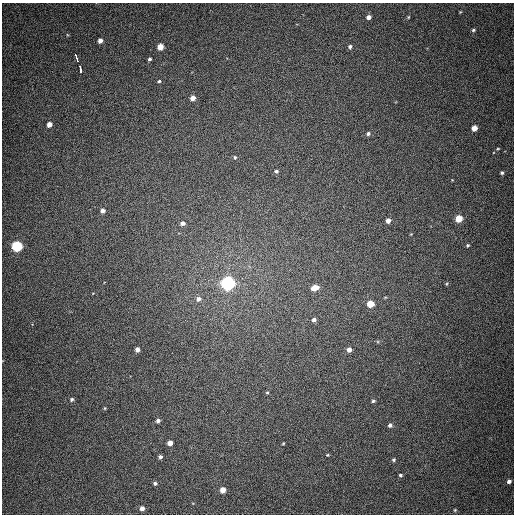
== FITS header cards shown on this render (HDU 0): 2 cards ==
NAXIS1  =                  512
NAXIS2  =                  512

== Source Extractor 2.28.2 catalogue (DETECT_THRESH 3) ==
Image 512 x 512 px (HDU 0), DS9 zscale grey, 1 PNG px = 1 image px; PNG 516 x 516 px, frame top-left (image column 1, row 512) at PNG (2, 3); no overlay
Background 394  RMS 9.9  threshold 29.7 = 3 sigma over >= 5 px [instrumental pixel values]
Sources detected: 50; all 50 listed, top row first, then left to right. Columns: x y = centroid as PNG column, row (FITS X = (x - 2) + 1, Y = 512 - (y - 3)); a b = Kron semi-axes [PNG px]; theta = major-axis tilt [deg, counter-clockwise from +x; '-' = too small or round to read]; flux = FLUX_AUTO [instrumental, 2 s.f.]
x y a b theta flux
460 12 4 3 - 520
369 17 5 4 - 3000
408 17 5 3 - 580
473 30 5 4 - 1100
100 41 4 4 - 3400
160 47 5 4 - 9400
350 47 5 5 - 1600
77 58 7 3 -70 17000
149 59 3 3 - 1300
80 69 7 3 -77 10000
159 81 4 3 - 870
193 98 4 4 - 4800
49 124 4 4 - 4500
474 128 5 4 - 6600
368 134 5 5 - 1600
498 149 4 3 - 570
235 157 5 4 - 880
276 171 5 4 - 1200
502 173 4 3 - 1100
103 211 4 4 - 3200
459 219 5 5 - 14000
388 221 4 4 - 4000
182 223 5 5 - 2700
468 245 4 4 - 930
17 246 5 5 - 78000
228 283 6 5 - 230000
446 284 5 3 - 590
315 288 7 5 14 8600
198 299 6 6 - 3000
370 304 5 5 - 15000
314 320 4 4 - 2300
137 350 4 4 - 3300
349 350 4 4 - 3800
267 392 4 3 - 690
72 399 4 4 - 1200
373 401 4 4 - 1100
105 408 5 4 - 610
158 421 5 4 - 2100
390 425 5 4 - 1800
170 443 4 4 - 4800
283 443 3 3 - 580
327 455 4 3 - 640
160 457 4 4 - 1800
393 460 4 4 - 1100
400 475 4 4 - 1200
509 481 4 4 - 2000
155 483 5 4 - 1600
223 490 5 4 - 6600
142 508 4 4 - 3200
455 510 4 4 - 760